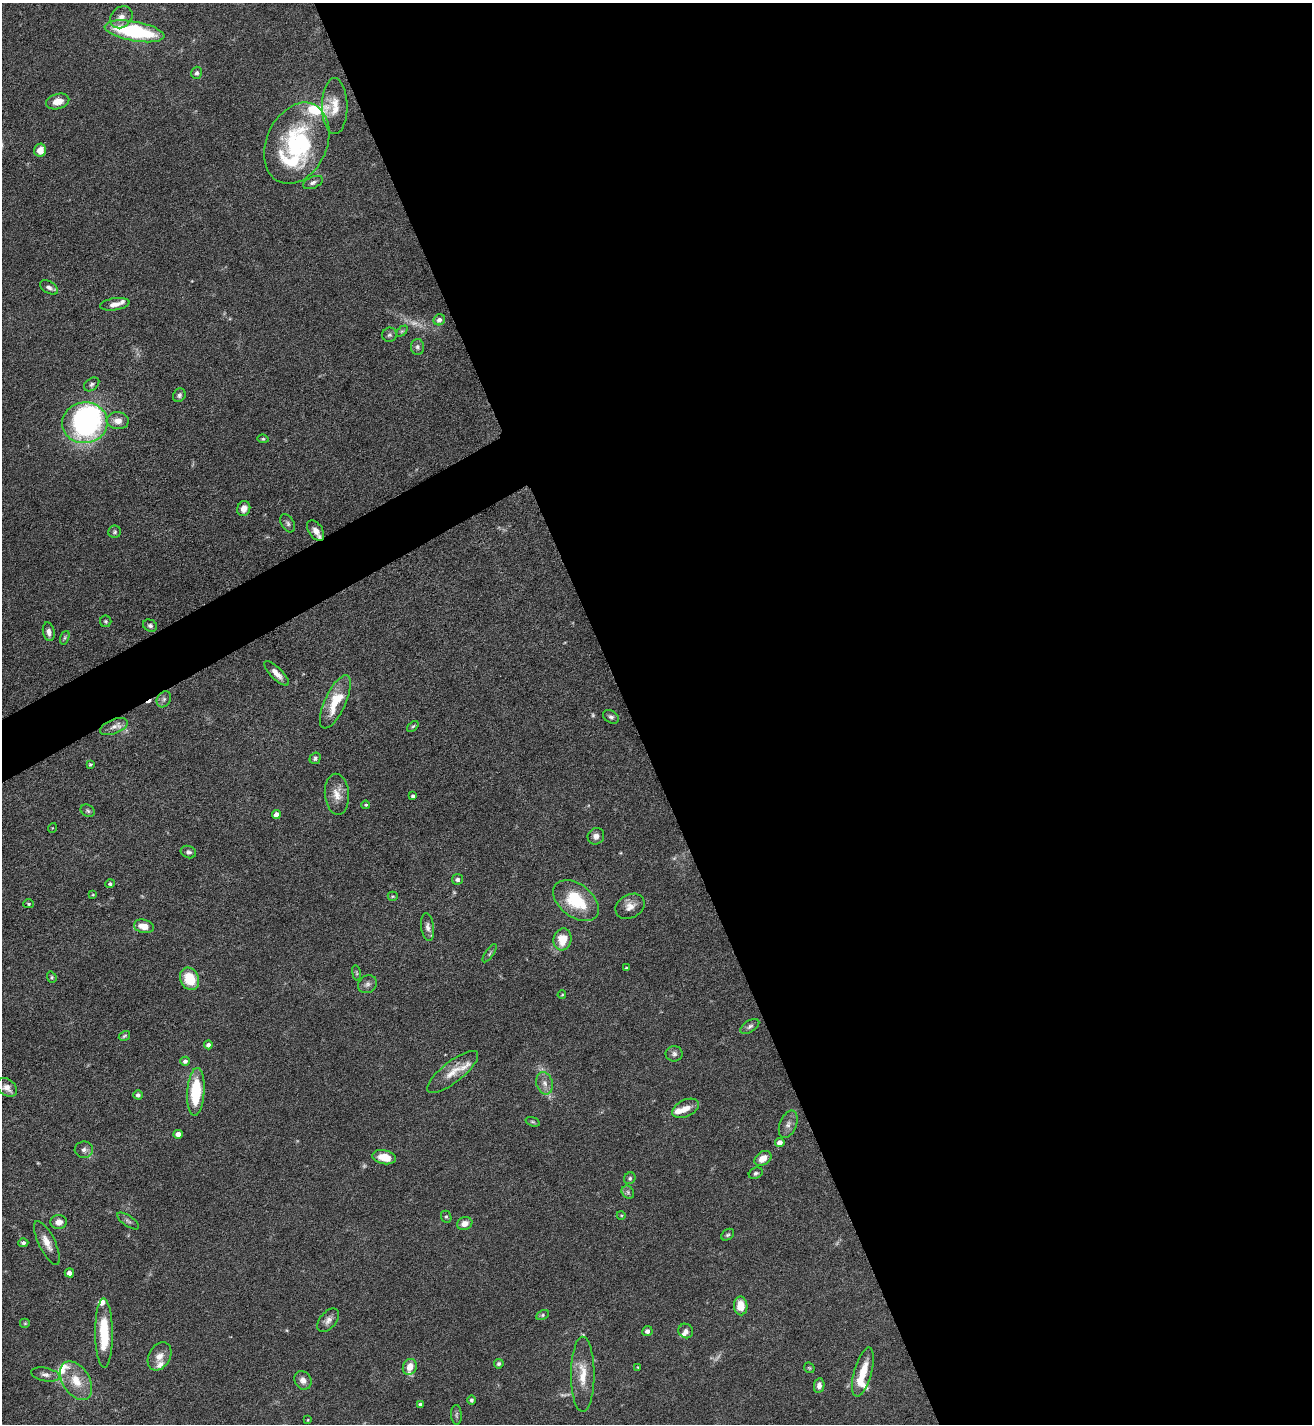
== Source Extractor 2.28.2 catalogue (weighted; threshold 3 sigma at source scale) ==
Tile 8 of 4 x 4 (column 4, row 2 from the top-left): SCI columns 4087-5396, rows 2850-4271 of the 5688 x 5699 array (HDU 1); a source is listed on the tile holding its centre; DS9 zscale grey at full resolution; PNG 1314 x 1426 px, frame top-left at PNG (2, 3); each listed source drawn as its Kron ellipse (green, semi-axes under 4 px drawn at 4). Shown black and unused: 54% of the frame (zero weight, under 5 of 9 exposures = <1% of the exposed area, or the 3 px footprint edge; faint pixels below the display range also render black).
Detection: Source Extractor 2.28.2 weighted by HDU 2 'WHT'; one run over the whole footprint, this tile lists its part. Background 0.0768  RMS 0.0035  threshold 0.0143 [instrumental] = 3 sigma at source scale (4.09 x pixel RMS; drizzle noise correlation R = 1.36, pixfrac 0.8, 0.05/0.05 arcsec/px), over >= 5 px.
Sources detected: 135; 8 too faint to see at this stretch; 2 inside a brighter object's white glare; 1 cosmic-ray / hot-pixel residue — neither listed nor drawn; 12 inside a brighter listed object's ellipse — not listed separately; the other 112 listed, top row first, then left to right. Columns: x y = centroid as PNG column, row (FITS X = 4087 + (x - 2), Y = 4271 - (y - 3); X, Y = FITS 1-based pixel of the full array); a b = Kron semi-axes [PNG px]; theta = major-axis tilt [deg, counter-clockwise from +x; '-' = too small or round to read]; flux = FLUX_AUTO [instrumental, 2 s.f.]
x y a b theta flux
121 17 12 10 43 2.5
135 31 30 9 -10 32
197 73 6 5 - 0.82
58 101 12 7 15 3.6
335 106 28 13 -90 5.4
297 143 42 30 66 37
40 150 6 6 - 3.5
313 183 10 5 24 1.1
49 287 10 6 -32 1.2
115 304 15 6 9 2.3
439 320 6 5 - 1.3
402 331 6 4 44 0.42
389 335 7 7 - 0.79
417 347 8 6 -88 1
92 384 8 6 39 0.84
179 395 7 6 - 0.8
118 421 11 8 -4 2.7
85 423 23 20 7 76
263 439 5 4 - 0.43
244 509 7 6 - 2.3
288 523 10 6 -59 0.94
316 531 11 7 -57 2.3
115 532 6 6 - 0.67
106 621 6 5 - 0.55
150 625 7 5 -23 0.9
49 632 9 5 -78 1.6
65 638 7 4 71 0.53
277 673 16 6 -45 2.7
164 699 8 6 58 1
335 702 29 10 65 9.9
611 717 8 6 -30 0.89
413 726 7 4 40 0.5
114 727 15 7 22 2
315 758 6 5 - 0.72
90 764 4 4 - 0.54
337 794 20 12 -85 3.9
413 796 4 3 - 0.68
366 805 4 3 - 0.37
88 811 7 5 -33 0.65
276 815 4 4 - 2.3
52 828 5 3 - 0.24
596 836 8 8 - 1.6
188 852 8 6 -21 0.86
457 879 5 5 - 1
110 884 5 4 - 0.69
93 895 4 3 - 0.31
393 896 5 4 - 0.36
576 901 26 16 -37 15
29 904 5 4 - 0.46
630 906 15 11 30 3
144 926 10 6 -13 3.9
428 927 14 6 -82 1.6
563 939 11 9 74 6.3
490 953 11 4 55 0.66
626 968 4 3 - 0.65
356 973 8 4 -81 0.47
52 977 6 4 -70 0.48
190 979 12 9 -65 8.8
367 984 10 8 39 1.3
562 995 4 3 - 0.34
750 1026 10 5 32 0.98
124 1036 6 4 32 0.52
208 1045 4 4 - 1.3
674 1054 8 8 - 1.1
185 1061 5 4 - 1
453 1072 31 10 38 5.3
545 1083 11 8 -76 2
7 1087 11 8 -39 2.4
196 1092 24 8 86 17
138 1095 5 4 - 0.98
686 1108 14 8 25 3
533 1122 7 4 -18 0.51
788 1124 14 8 68 1.8
178 1134 4 4 - 2.3
780 1143 5 4 - 2.5
84 1150 9 8 - 1.5
384 1157 12 7 -11 5.2
763 1158 9 6 35 3.3
756 1173 7 5 26 0.69
630 1178 6 5 - 0.61
628 1192 7 5 -48 0.82
621 1215 4 3 - 0.26
446 1217 6 5 - 0.54
128 1221 12 5 -35 0.92
59 1222 8 7 - 2.4
465 1223 8 6 19 2.4
728 1235 7 5 37 0.61
23 1243 5 4 - 0.91
47 1243 24 8 -64 3.6
69 1273 4 4 - 1.8
741 1306 9 6 -87 4.5
543 1315 7 4 28 0.54
328 1320 14 8 50 1.9
25 1323 5 5 - 0.43
647 1331 5 5 - 1.2
686 1331 7 7 - 1.3
104 1333 34 9 -89 14
159 1356 15 10 60 3
499 1364 5 4 - 0.61
410 1367 8 7 - 3.6
638 1367 3 3 - 0.24
809 1368 6 4 -44 0.39
863 1372 25 9 74 6.5
583 1374 37 11 90 7.4
45 1375 14 6 -11 1.7
303 1380 10 8 -57 2
76 1381 21 13 -58 7.1
819 1386 7 5 81 1.6
471 1400 4 4 - 0.7
420 1404 4 3 - 0.76
456 1415 10 5 -86 0.72
308 1420 4 4 - 0.3